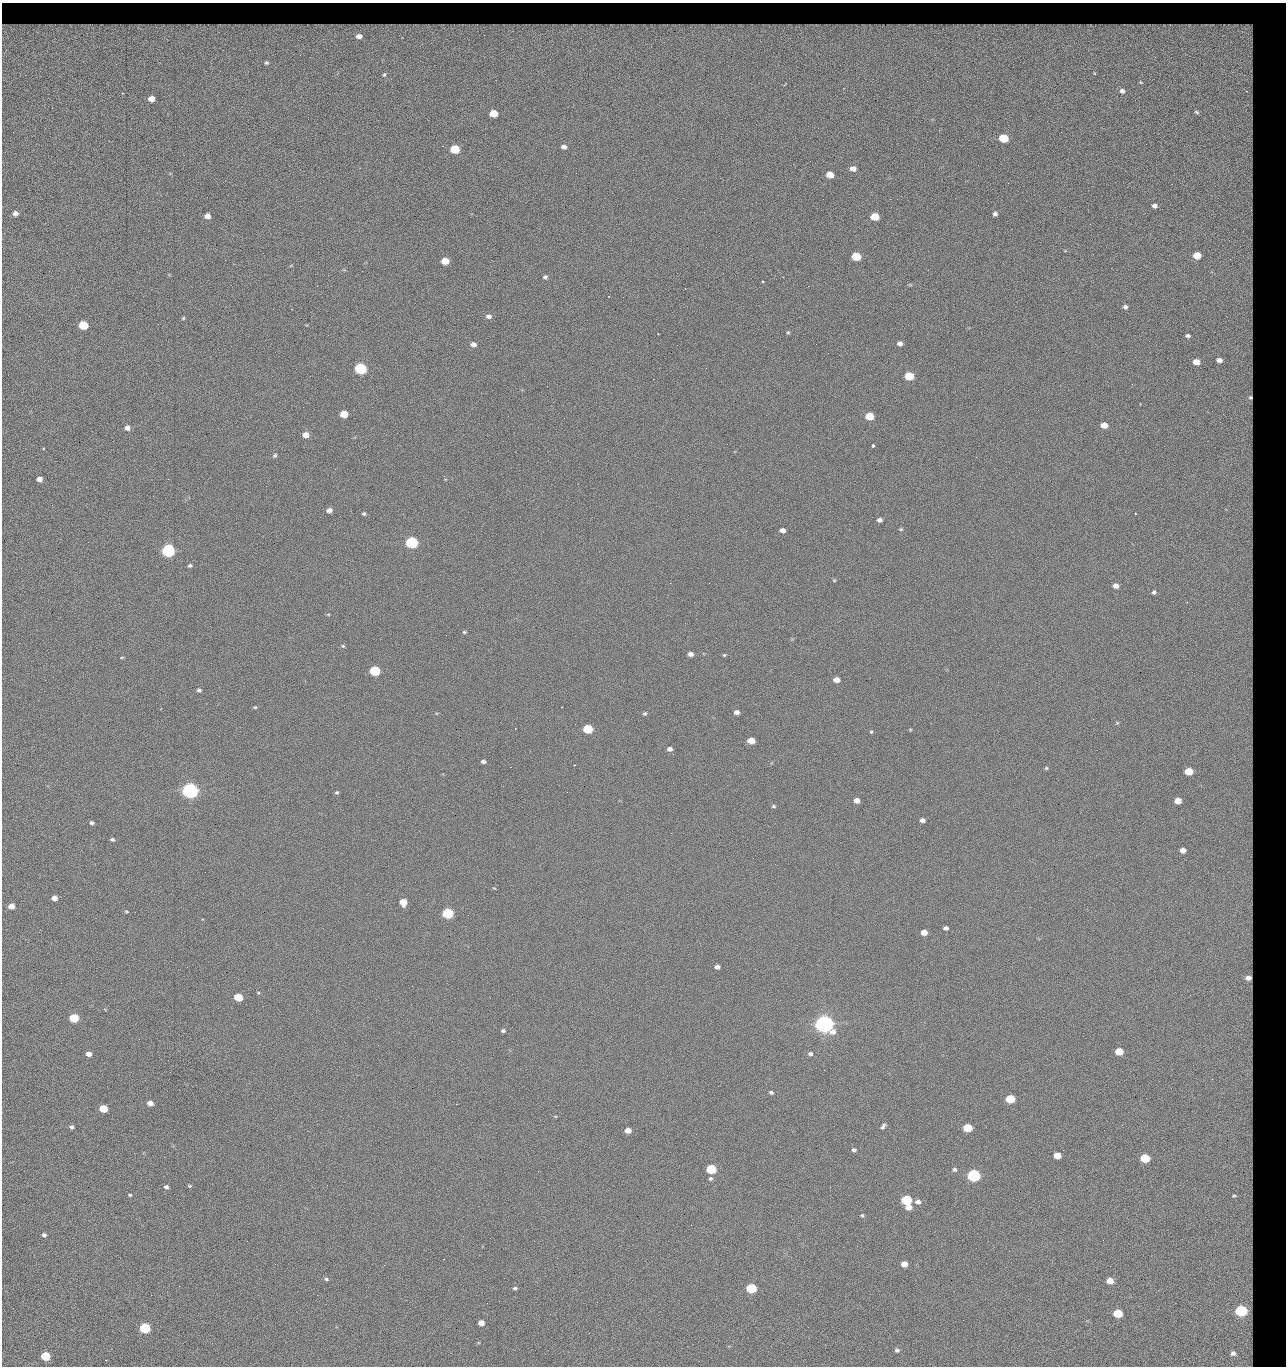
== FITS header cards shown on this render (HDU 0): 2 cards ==
NAXIS1  =                 1284 / length of data axis 1
NAXIS2  =                 1364 / length of data axis 2

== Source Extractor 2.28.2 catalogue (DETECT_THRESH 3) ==
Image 1284 x 1364 px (HDU 0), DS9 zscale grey, 1 PNG px = 1 image px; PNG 1288 x 1368 px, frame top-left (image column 1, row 1364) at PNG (2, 3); no overlay
Background 123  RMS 14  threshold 42.5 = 3 sigma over >= 5 px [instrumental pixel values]
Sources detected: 233; all 233 listed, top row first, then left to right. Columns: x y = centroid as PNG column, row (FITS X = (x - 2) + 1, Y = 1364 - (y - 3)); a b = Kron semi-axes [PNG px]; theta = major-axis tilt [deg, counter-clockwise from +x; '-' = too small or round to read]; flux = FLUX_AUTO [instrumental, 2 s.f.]
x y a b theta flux
462 25 11 3 0 2.6e+03
495 25 13 3 0 2.3e+03
665 25 14 4 2 2.7e+03
811 25 14 2 9 1.8e+03
817 25 17 3 11 1.7e+03
909 25 4 2 - 1.0e+03
1059 25 10 4 -5 1.7e+03
45 26 6 4 46 9.4e+02
71 26 5 4 - 1.2e+03
83 26 13 4 -8 3.0e+03
112 26 5 3 - 7.7e+02
162 26 10 4 26 1.7e+03
197 26 5 3 - 6.3e+02
219 26 7 4 15 1.7e+03
320 26 7 4 -11 2.0e+03
339 26 10 4 -7 2.0e+03
406 26 9 5 -11 1.9e+03
426 26 9 4 7 3.4e+03
442 26 7 4 -33 1.9e+03
525 26 8 3 23 1.4e+03
590 26 7 3 13 1.7e+03
612 26 6 4 6 1.2e+03
633 26 12 5 -6 3.2e+03
652 26 8 5 -6 1.9e+03
701 26 11 4 -3 3.5e+03
718 26 10 5 19 2.4e+03
741 26 9 4 -4 2.0e+03
769 26 7 5 -21 1.9e+03
789 26 6 3 -16 1.8e+03
984 26 13 4 -1 4.7e+03
1026 26 8 3 -32 1.3e+03
1079 26 6 5 - 1.5e+03
1091 26 5 2 - 1.3e+03
139 27 7 5 3 2.8e+03
375 27 6 3 -81 1.0e+03
387 27 6 2 -67 1.1e+03
797 27 6 3 34 1.8e+03
864 27 7 4 -85 1.7e+03
920 27 11 6 -10 4.1e+03
11 28 12 6 -36 3.3e+03
192 28 9 3 -55 2.0e+03
264 28 8 4 -82 1.3e+03
571 28 9 8 - 3.5e+03
58 29 10 10 - 4.8e+03
277 29 14 5 4 7.7e+03
37 32 8 6 -44 4.3e+03
359 36 12 10 -3 1.3e+04
1228 51 76 53 -50 3.0e+05
1155 57 2 2 - 1.6e+03
266 63 3 3 - 1.2e+03
384 75 3 2 - 7.5e+02
784 85 3 2 - 5.2e+02
1122 91 4 4 - 2.3e+03
151 99 5 4 - 8.1e+03
1196 112 6 4 -28 1.5e+03
493 113 6 5 - 2.3e+04
1003 138 6 5 - 4.4e+04
1146 144 2 2 - 1.1e+03
564 147 6 5 - 3.5e+03
455 149 6 5 - 5.4e+04
853 169 6 5 - 6.2e+03
830 175 6 5 - 1.6e+04
1008 183 2 2 - 1.9e+03
823 199 2 2 - 2.2e+03
890 199 2 2 - 1.8e+04
1154 206 5 4 - 3.5e+03
15 213 5 4 - 4.8e+03
995 214 5 4 - 2.4e+03
207 216 5 5 - 6.2e+03
875 217 6 5 - 2.9e+04
1090 224 3 2 - 8.9e+02
1197 255 6 5 - 2.4e+04
856 256 6 5 - 4.2e+04
1230 259 3 2 - 1.0e+03
445 261 6 5 - 2.0e+04
545 277 5 5 - 1.8e+03
763 281 3 3 - 3.2e+03
910 285 6 3 -19 1.1e+03
808 286 2 2 - 2.7e+04
1125 307 5 4 - 2.7e+03
273 309 2 2 - 6.5e+02
489 316 7 5 -4 3.5e+03
183 318 5 4 - 1.1e+03
83 325 6 5 - 5.2e+04
788 332 5 4 - 1.1e+03
658 334 2 2 - 6.3e+02
1188 336 5 4 - 2.3e+03
900 343 5 5 - 3.9e+03
473 344 6 5 - 5.1e+03
816 344 2 2 - 5.0e+02
677 345 2 2 - 3.2e+03
1219 360 6 4 -9 4.8e+03
1196 362 5 5 - 1.0e+04
706 368 2 2 - 4.8e+02
360 369 6 5 - 1.6e+05
909 376 6 5 - 4.0e+04
1250 397 4 3 - 1.5e+03
344 414 6 5 - 2.0e+04
1223 414 3 2 - 9.7e+02
869 416 6 5 - 3.3e+04
1104 425 6 5 - 1.0e+04
127 428 5 5 - 5.0e+03
306 435 5 5 - 9.2e+03
873 445 3 3 - 6.6e+03
43 449 3 2 - 9.8e+02
275 456 5 4 - 1.7e+03
976 457 2 2 - 3.4e+03
994 468 2 2 - 4.7e+02
153 469 2 2 - 2.9e+03
39 479 5 4 - 6.1e+03
52 505 3 2 - 9.9e+02
329 510 5 4 - 5.3e+03
1136 513 2 2 - 6.1e+02
364 514 5 5 - 1.5e+03
880 520 5 4 - 3.2e+03
901 529 5 4 - 1.0e+03
782 530 5 4 - 4.9e+03
746 531 2 2 - 5.1e+02
412 542 6 5 - 2.0e+05
168 550 6 5 - 3.3e+05
190 565 5 5 - 1.8e+03
834 580 5 4 - 1.0e+03
709 583 3 2 - 6.7e+02
1116 586 5 5 - 5.6e+03
1154 592 4 4 - 2.1e+03
328 614 5 3 - 9.0e+02
464 632 5 4 - 1.3e+03
343 646 5 4 - 1.1e+03
690 654 5 4 - 5.1e+03
724 655 4 4 - 1.1e+03
122 657 5 3 - 8.8e+02
375 671 6 5 - 9.1e+04
836 680 5 4 - 7.4e+03
199 690 6 5 - 2.0e+03
255 707 5 4 - 1.1e+03
562 707 2 2 - 5.9e+02
737 712 5 4 - 3.9e+03
645 713 5 4 - 1.5e+03
1117 723 5 5 - 1.1e+03
588 729 6 5 - 6.1e+04
910 730 4 4 - 8.4e+02
871 732 3 3 - 3.4e+03
751 741 6 5 - 1.5e+04
670 749 5 4 - 3.6e+03
673 754 2 2 - 6.8e+02
483 762 5 4 - 2.6e+03
574 765 2 2 - 5.7e+02
510 767 2 2 - 3.2e+03
1046 768 5 4 - 1.3e+03
1189 771 6 5 - 2.7e+04
673 783 2 2 - 2.3e+03
190 791 6 5 - 7.3e+05
337 792 4 4 - 1.4e+03
857 800 5 4 - 6.0e+03
1178 801 5 5 - 1.3e+04
773 806 5 4 - 1.4e+03
922 820 5 4 - 4.1e+03
92 823 5 4 - 2.2e+03
112 840 5 4 - 2.0e+03
1183 850 5 4 - 6.0e+03
494 888 5 3 - 7.6e+02
54 898 5 4 - 6.0e+03
403 902 6 5 - 1.4e+04
11 906 5 4 - 9.8e+03
126 912 6 5 - 1.3e+03
448 913 6 5 - 1.3e+05
946 928 5 4 - 2.8e+03
924 932 5 4 - 9.5e+03
717 967 5 4 - 3.7e+03
1248 978 5 5 - 5.4e+03
258 993 4 4 - 9.3e+02
238 997 6 5 - 3.3e+04
490 998 3 2 - 2.0e+03
74 1018 6 5 - 5.3e+04
824 1024 7 6 - 1.2e+06
503 1031 4 4 - 1.9e+03
378 1045 2 2 - 5.3e+03
1119 1051 6 5 - 2.9e+04
88 1054 5 4 - 6.0e+03
810 1054 6 5 - 2.3e+03
824 1070 2 2 - 1.4e+03
1212 1079 2 2 - 2.0e+03
771 1092 5 4 - 2.1e+03
1146 1098 2 2 - 2.5e+03
1010 1099 6 5 - 4.9e+04
150 1103 5 4 - 7.3e+03
103 1109 5 5 - 3.1e+04
555 1116 5 3 - 8.3e+02
1122 1125 3 2 - 8.1e+02
883 1126 7 4 60 2.5e+03
72 1127 5 4 - 2.1e+03
967 1128 6 5 - 4.5e+04
628 1130 5 4 - 8.5e+03
696 1134 2 2 - 9.3e+02
854 1150 5 4 - 1.9e+03
1057 1155 5 5 - 1.7e+04
58 1157 2 2 - 2.4e+03
1145 1158 6 5 - 5.8e+04
711 1169 6 5 - 7.9e+04
954 1169 6 5 - 2.2e+03
538 1171 2 2 - 1.1e+03
974 1175 6 5 - 2.8e+05
710 1179 6 5 - 1.8e+03
1054 1181 2 2 - 1.2e+03
189 1186 5 4 - 1.2e+03
166 1187 5 4 - 2.6e+03
130 1195 4 3 - 1.1e+03
1234 1196 8 5 15 2.0e+03
906 1200 6 5 - 8.5e+04
918 1202 7 5 -4 4.0e+03
909 1207 6 5 - 9.6e+03
862 1215 5 5 - 1.3e+03
44 1235 4 4 - 2.1e+03
247 1241 3 2 - 2.1e+03
443 1259 2 2 - 8.8e+03
275 1264 2 2 - 1.7e+03
904 1264 5 5 - 8.9e+03
384 1265 2 2 - 5.5e+03
326 1279 6 4 -18 1.7e+03
1110 1281 5 5 - 1.4e+04
515 1288 5 4 - 1.7e+03
751 1288 6 5 - 8.1e+04
1241 1311 6 5 - 2.0e+05
1118 1313 6 5 - 4.7e+04
550 1314 2 2 - 4.5e+02
963 1320 2 2 - 2.5e+03
481 1323 5 4 - 7.8e+03
145 1328 6 5 - 1.0e+05
589 1333 2 2 - 7.8e+02
897 1350 6 5 - 2.3e+03
1233 1353 9 7 2 5.4e+03
545 1354 2 2 - 3.6e+03
45 1356 6 5 - 5.4e+04

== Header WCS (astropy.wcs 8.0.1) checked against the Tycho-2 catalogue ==
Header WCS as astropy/WCSLIB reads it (CRVAL/CRPIX/CD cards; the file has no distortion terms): RA---TAN/DEC--TAN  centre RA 15:41:43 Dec +51:58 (235.43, +51.97 deg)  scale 1.26 arcsec/px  FOV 26.9' x 28.5'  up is +92 deg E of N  parity flipped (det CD > 0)
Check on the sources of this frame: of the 60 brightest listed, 11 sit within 2.0 arcsec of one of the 16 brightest Tycho-2 stars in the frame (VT <= 12.38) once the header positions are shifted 0.34 arcsec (0.09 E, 0.33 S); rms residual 1.10 arcsec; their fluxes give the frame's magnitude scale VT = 24.59 - 2.5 log10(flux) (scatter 0.20 mag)
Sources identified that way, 11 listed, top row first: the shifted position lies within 2.0 arcsec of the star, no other Tycho-2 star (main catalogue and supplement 1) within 4.0 arcsec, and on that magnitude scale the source's flux lands within +1.5 / -3 mag of the star's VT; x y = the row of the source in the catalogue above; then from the Tycho-2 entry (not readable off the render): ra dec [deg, ICRS J2000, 3 dp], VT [Tycho-2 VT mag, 2 dp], TYC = Tycho-2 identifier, HIP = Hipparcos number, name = IAU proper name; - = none
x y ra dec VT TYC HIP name
360 369 235.614 +52.064 11.61 3489-1132-1 - -
412 542 235.514 +52.049 11.19 3489-1407-1 - -
168 550 235.515 +52.133 11.12 3489-1380-1 - -
190 791 235.378 +52.130 9.31 3489-1322-1 76850 -
448 913 235.303 +52.042 11.52 3489-958-1 - -
824 1024 235.232 +51.912 9.59 3489-824-1 - -
974 1175 235.143 +51.862 10.97 3489-1016-1 - -
906 1200 235.131 +51.886 12.29 3489-908-1 - -
751 1288 235.084 +51.941 11.45 3489-1346-1 - -
1241 1311 235.062 +51.771 11.53 3489-1453-1 - -
145 1328 235.075 +52.152 11.74 3489-912-1 - -